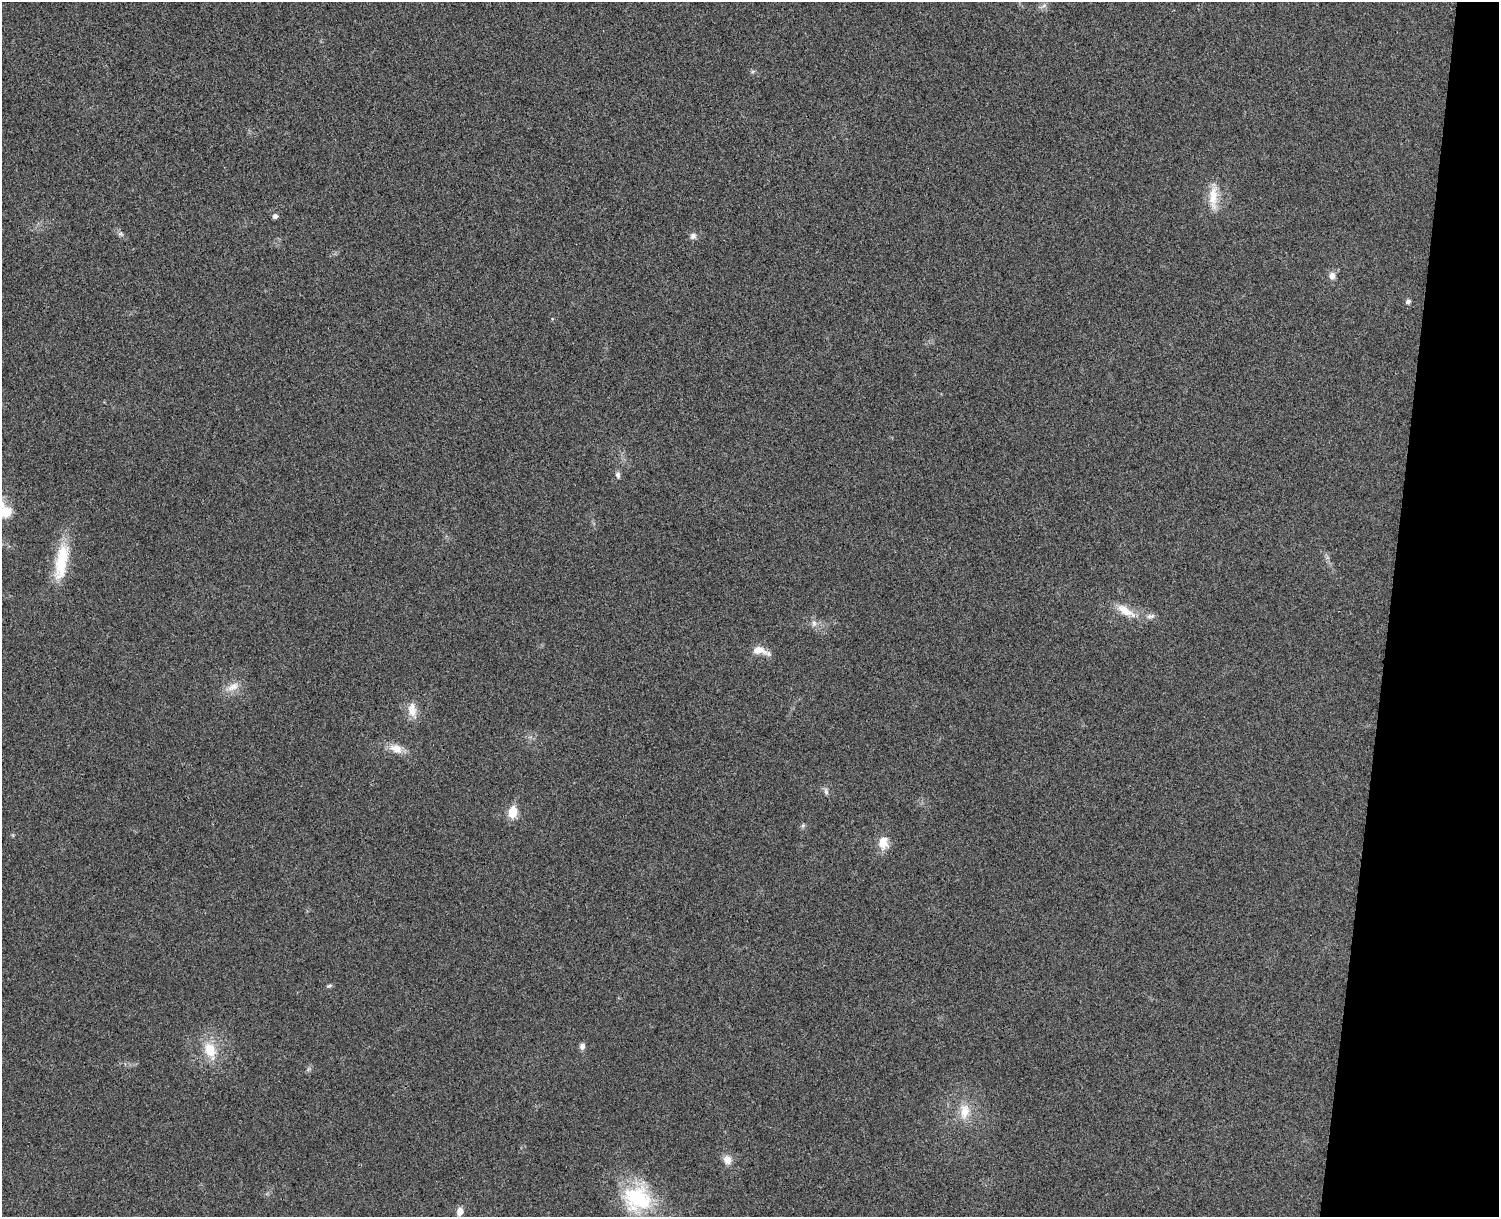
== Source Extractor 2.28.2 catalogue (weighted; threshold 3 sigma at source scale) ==
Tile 6 of 3 x 4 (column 3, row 2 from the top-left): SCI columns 3167-4663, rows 2448-3662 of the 4954 x 4892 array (HDU 1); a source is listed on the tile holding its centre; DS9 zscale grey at full resolution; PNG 1501 x 1219 px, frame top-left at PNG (2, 2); no overlay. Shown black and unused: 7% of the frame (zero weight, under 3 of 4 exposures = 6% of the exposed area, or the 3 px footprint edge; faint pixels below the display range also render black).
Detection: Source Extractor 2.28.2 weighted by HDU 2 'WHT'; one run over the whole footprint, this tile lists its part. Background 0.0219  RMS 0.0062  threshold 0.0281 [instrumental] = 3 sigma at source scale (4.5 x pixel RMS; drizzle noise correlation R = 1.50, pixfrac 1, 0.05/0.05 arcsec/px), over >= 5 px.
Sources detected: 31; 1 too faint to see at this stretch — not listed; the other 30 listed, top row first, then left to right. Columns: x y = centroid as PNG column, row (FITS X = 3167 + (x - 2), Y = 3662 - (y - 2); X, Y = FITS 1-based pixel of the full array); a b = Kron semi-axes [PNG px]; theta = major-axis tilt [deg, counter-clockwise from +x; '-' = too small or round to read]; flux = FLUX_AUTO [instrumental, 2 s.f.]
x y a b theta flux
1043 6 12 6 27 2.5
753 71 6 4 19 0.98
1213 197 36 11 89 14
275 216 5 5 - 2.5
121 234 8 7 - 1.7
693 236 8 7 - 2.8
1332 276 9 8 - 4
1408 301 7 6 - 1.8
618 475 10 6 -81 2.1
6 512 19 16 26 12
61 561 51 15 81 31
1125 611 28 11 -31 12
1149 616 10 7 -17 2.9
814 623 11 7 -81 3.2
760 651 23 9 -17 7.8
232 687 23 10 24 7.8
412 710 24 11 -83 8.6
396 749 19 11 -16 8.6
826 791 11 5 -79 2
512 812 6 5 - 33
803 826 7 5 70 1.3
883 843 18 13 -89 9.1
329 986 8 5 20 1.2
582 1046 8 7 - 2.5
210 1050 23 14 -70 18
308 1069 8 4 53 1.3
964 1111 23 15 87 14
727 1160 12 10 -64 5.8
637 1198 36 36 - 56
460 1211 10 8 83 4.5
Isophote crosses this tile's border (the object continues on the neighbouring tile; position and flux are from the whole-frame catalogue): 1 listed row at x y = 6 512